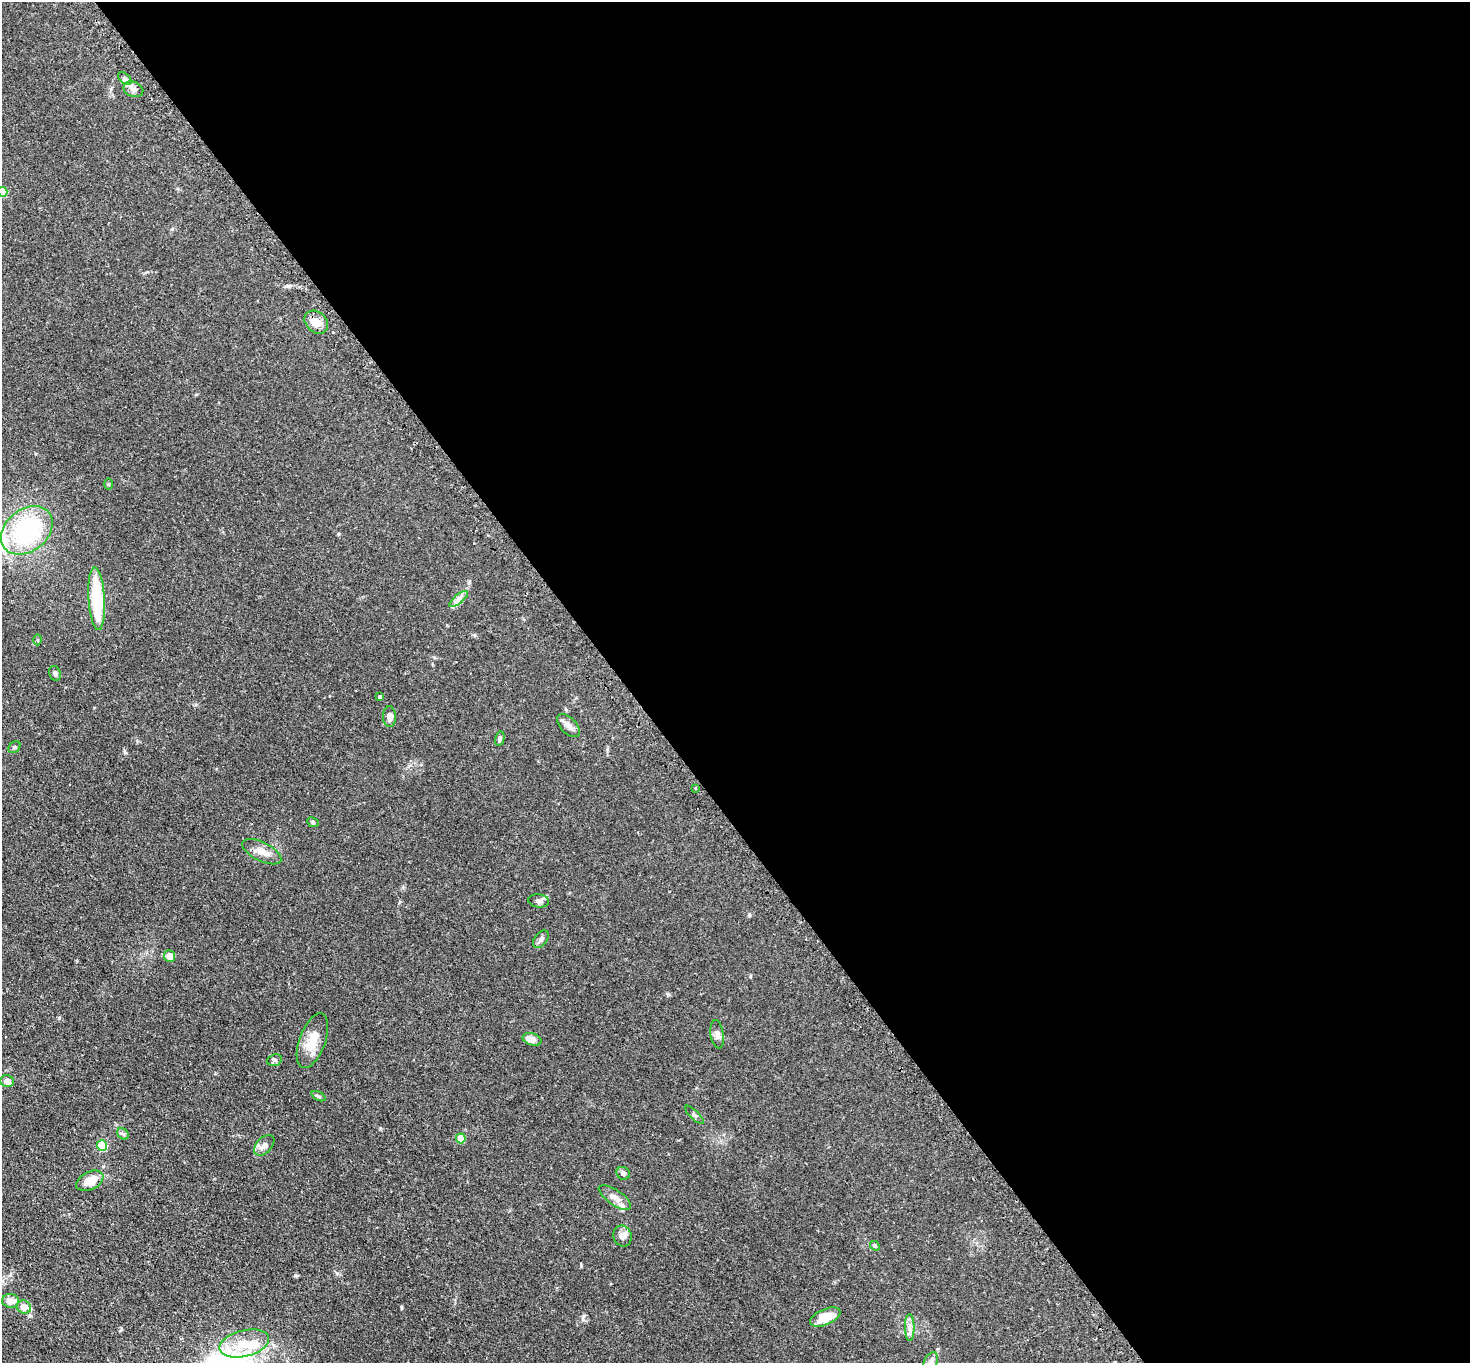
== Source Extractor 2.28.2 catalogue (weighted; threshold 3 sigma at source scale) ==
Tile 8 of 4 x 4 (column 4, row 2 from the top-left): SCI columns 4450-5917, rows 2906-4266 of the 5963 x 5953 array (HDU 1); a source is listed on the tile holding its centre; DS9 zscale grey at full resolution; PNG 1472 x 1365 px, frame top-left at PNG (2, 2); each listed source drawn as its Kron ellipse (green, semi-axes under 4 px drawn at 4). Shown black and unused: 58% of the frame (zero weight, under 2 of 3 exposures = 4% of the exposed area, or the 3 px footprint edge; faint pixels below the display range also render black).
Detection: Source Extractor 2.28.2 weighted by HDU 2 'WHT'; one run over the whole footprint, this tile lists its part. Background 0.111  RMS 0.0076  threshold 0.0342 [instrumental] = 3 sigma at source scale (4.5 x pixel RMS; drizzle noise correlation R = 1.50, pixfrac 1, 0.05/0.05 arcsec/px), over >= 5 px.
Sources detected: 47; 1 inside a brighter object's white glare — neither listed nor drawn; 3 inside a brighter listed object's ellipse — not listed separately; the other 43 listed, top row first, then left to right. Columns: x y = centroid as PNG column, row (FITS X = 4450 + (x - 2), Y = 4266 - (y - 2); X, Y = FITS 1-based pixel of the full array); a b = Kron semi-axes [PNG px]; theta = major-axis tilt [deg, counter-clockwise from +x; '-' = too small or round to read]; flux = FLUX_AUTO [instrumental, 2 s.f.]
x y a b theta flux
125 78 8 4 -43 1.9
133 89 10 7 -23 3.6
3 192 5 4 - 20
316 322 13 10 -43 7.6
108 484 6 4 -89 0.84
27 530 28 21 39 83
97 599 31 8 -86 46
458 599 11 3 40 2.5
37 640 5 3 - 0.81
55 673 8 5 -68 1.9
380 697 4 3 - 1.6
389 717 10 6 -87 4.9
568 725 14 8 -46 4.2
500 738 7 4 77 1.7
15 747 7 5 37 1.1
695 788 3 3 - 0.81
313 822 6 4 -24 1.1
262 852 21 9 -26 6.9
539 901 10 6 -5 2.8
541 939 10 6 53 2.3
170 956 6 5 - 6
717 1034 14 6 -81 3.1
532 1039 9 6 -19 5.2
312 1041 29 13 70 14
274 1060 7 5 18 1.7
7 1081 7 6 - 3.9
318 1096 7 4 -27 1.1
694 1115 12 3 -44 1.3
123 1134 6 5 - 1.5
461 1138 5 4 - 17
102 1145 5 5 - 33
264 1145 12 7 47 4.6
623 1173 7 6 - 2.5
90 1181 14 9 26 11
615 1197 19 7 -34 5.4
622 1236 10 9 - 3.9
875 1246 5 4 - 0.83
10 1301 8 6 -3 6.4
24 1307 7 6 - 7.8
825 1317 16 8 23 15
910 1328 13 5 -90 3.4
244 1343 25 13 14 18
931 1362 10 6 64 2.6
Isophote crosses this tile's border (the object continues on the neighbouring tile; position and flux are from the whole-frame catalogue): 2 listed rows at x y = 3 192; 931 1362
Unlisted compact peaks at least as high as the median listed source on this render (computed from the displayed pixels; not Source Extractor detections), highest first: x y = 401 1307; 749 915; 59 1018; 125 752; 668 994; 581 1266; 296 1275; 338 534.